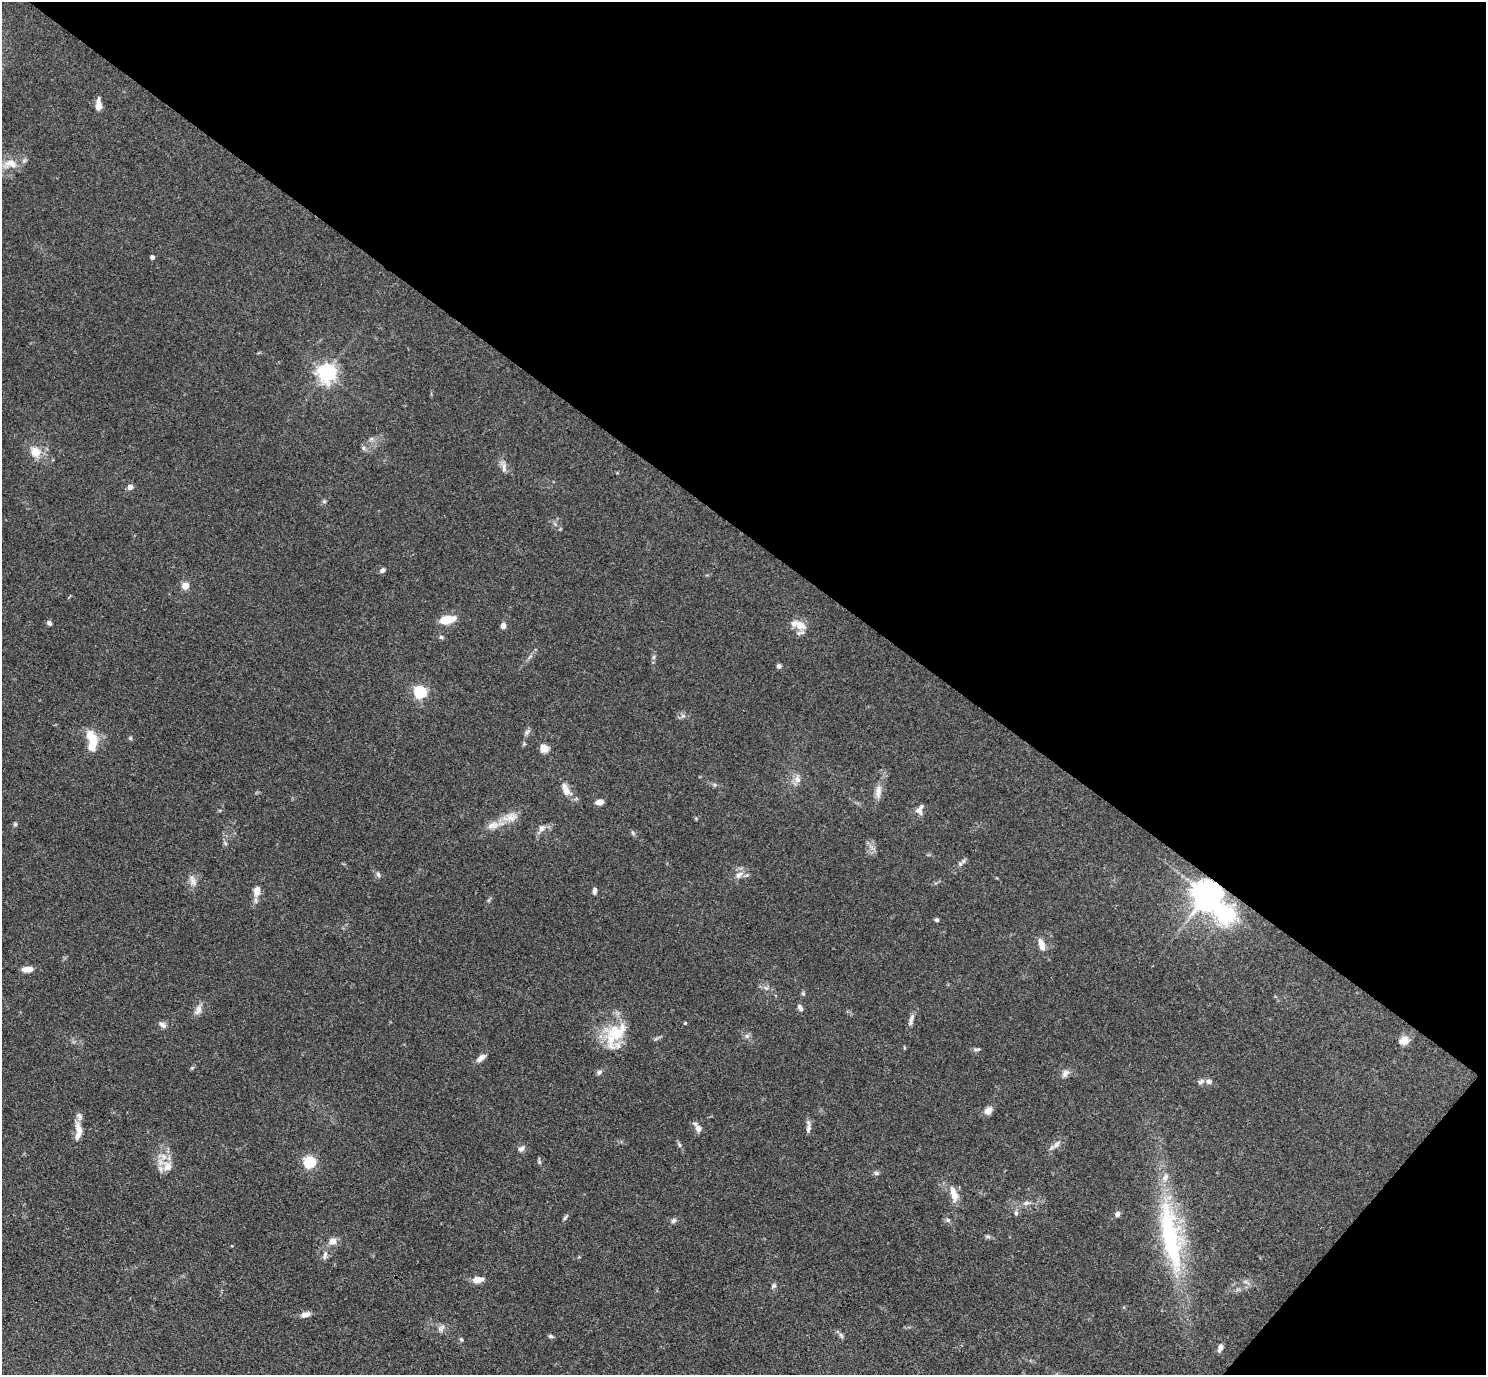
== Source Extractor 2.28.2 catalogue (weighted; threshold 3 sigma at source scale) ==
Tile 8 of 4 x 4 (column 4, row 2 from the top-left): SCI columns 4454-5937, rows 3043-4415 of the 5940 x 5944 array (HDU 1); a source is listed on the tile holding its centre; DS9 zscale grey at full resolution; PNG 1488 x 1377 px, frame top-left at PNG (2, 2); no overlay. Shown black and unused: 41% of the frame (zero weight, under 3 of 4 exposures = <1% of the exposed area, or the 3 px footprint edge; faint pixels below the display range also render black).
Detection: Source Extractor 2.28.2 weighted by HDU 2 'WHT'; one run over the whole footprint, this tile lists its part. Background 0.0727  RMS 0.0056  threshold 0.0253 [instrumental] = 3 sigma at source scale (4.5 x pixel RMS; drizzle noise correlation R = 1.50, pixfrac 1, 0.05/0.05 arcsec/px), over >= 5 px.
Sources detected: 100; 8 inside a brighter listed object's ellipse — not listed separately; the other 92 listed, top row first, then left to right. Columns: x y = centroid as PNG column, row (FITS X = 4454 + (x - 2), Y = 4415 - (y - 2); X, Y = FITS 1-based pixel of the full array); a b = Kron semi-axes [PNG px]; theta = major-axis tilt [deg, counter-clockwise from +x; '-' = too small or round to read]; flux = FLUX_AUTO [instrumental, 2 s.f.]
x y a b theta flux
99 105 13 6 -87 4.6
10 164 22 12 0 8.5
152 257 4 4 - 1.7
327 373 7 6 - 280
363 448 6 5 - 1.2
35 452 14 13 - 7.8
504 468 16 6 -88 2.7
130 487 5 4 - 4.4
324 501 6 5 - 0.92
382 570 7 6 - 1.5
185 586 5 5 - 8.6
448 619 16 7 9 13
49 623 6 5 - 1.5
800 625 15 10 -32 7.9
503 626 7 6 - 2.3
441 637 7 4 -45 0.89
654 657 7 4 88 1.1
779 666 5 5 - 1.5
420 692 6 6 - 83
683 716 7 6 - 1.5
527 732 11 5 49 1.5
91 737 14 9 -58 11
130 738 5 4 - 0.82
544 749 8 7 - 5.2
797 779 11 8 -77 3.4
566 791 15 12 -47 5.1
878 792 19 8 84 4.2
599 802 8 5 11 4.3
920 810 14 9 71 3
510 817 24 12 10 7.3
15 824 6 5 - 0.82
541 828 10 7 65 2.6
225 843 6 4 -46 0.89
960 864 9 5 38 1.6
378 875 8 5 -63 1.3
739 875 12 8 39 3.5
193 881 16 7 -63 3.2
257 891 12 8 82 4.9
595 891 9 5 82 1.4
1207 895 9 8 - 1000
1225 915 8 7 - 200
936 920 5 5 - 1.2
1041 944 14 7 -72 5
28 969 11 6 1 5.6
766 988 7 4 -33 1.4
803 993 6 5 - 0.84
800 1008 9 5 -57 1.9
198 1010 15 8 68 3.4
912 1018 13 5 68 2.6
685 1023 5 3 - 0.51
162 1025 10 6 -35 2.3
617 1032 33 29 66 24
747 1036 8 6 0 1.7
656 1038 10 3 21 1.1
1404 1041 13 9 20 4.8
977 1049 10 4 5 1.1
481 1058 11 5 41 3.9
192 1068 5 5 - 0.69
599 1072 8 6 59 1.5
1065 1073 12 8 54 2.6
1209 1081 8 6 -4 2
988 1111 9 7 56 4
698 1128 10 7 -60 3.3
808 1128 13 6 84 2.3
79 1129 19 7 -73 5.1
1057 1144 11 5 52 2.2
679 1145 8 5 -54 1.2
521 1149 10 7 33 2
309 1162 6 6 - 64
539 1162 6 5 - 0.93
167 1166 15 12 -69 6.9
876 1173 8 5 -15 1.2
954 1193 19 8 -75 6.7
1026 1203 9 6 9 2
1016 1213 7 5 -90 1.3
1117 1214 6 6 - 2
565 1217 10 4 54 1.1
948 1220 6 5 - 1.1
673 1221 8 6 45 1.5
988 1236 8 4 -9 1.1
1170 1238 97 25 -79 79
333 1241 10 9 - 3.9
325 1256 12 6 72 2.3
478 1280 12 6 8 5.3
1245 1282 7 4 18 1.1
773 1286 7 6 - 1.2
305 1314 12 7 18 3
441 1328 11 7 50 2.3
841 1335 8 5 -54 1.3
550 1336 6 5 - 1.1
461 1339 6 5 - 0.87
1220 1347 9 5 69 2.7
Overlapping masked pixels (flux is a lower limit): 1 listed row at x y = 1207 895